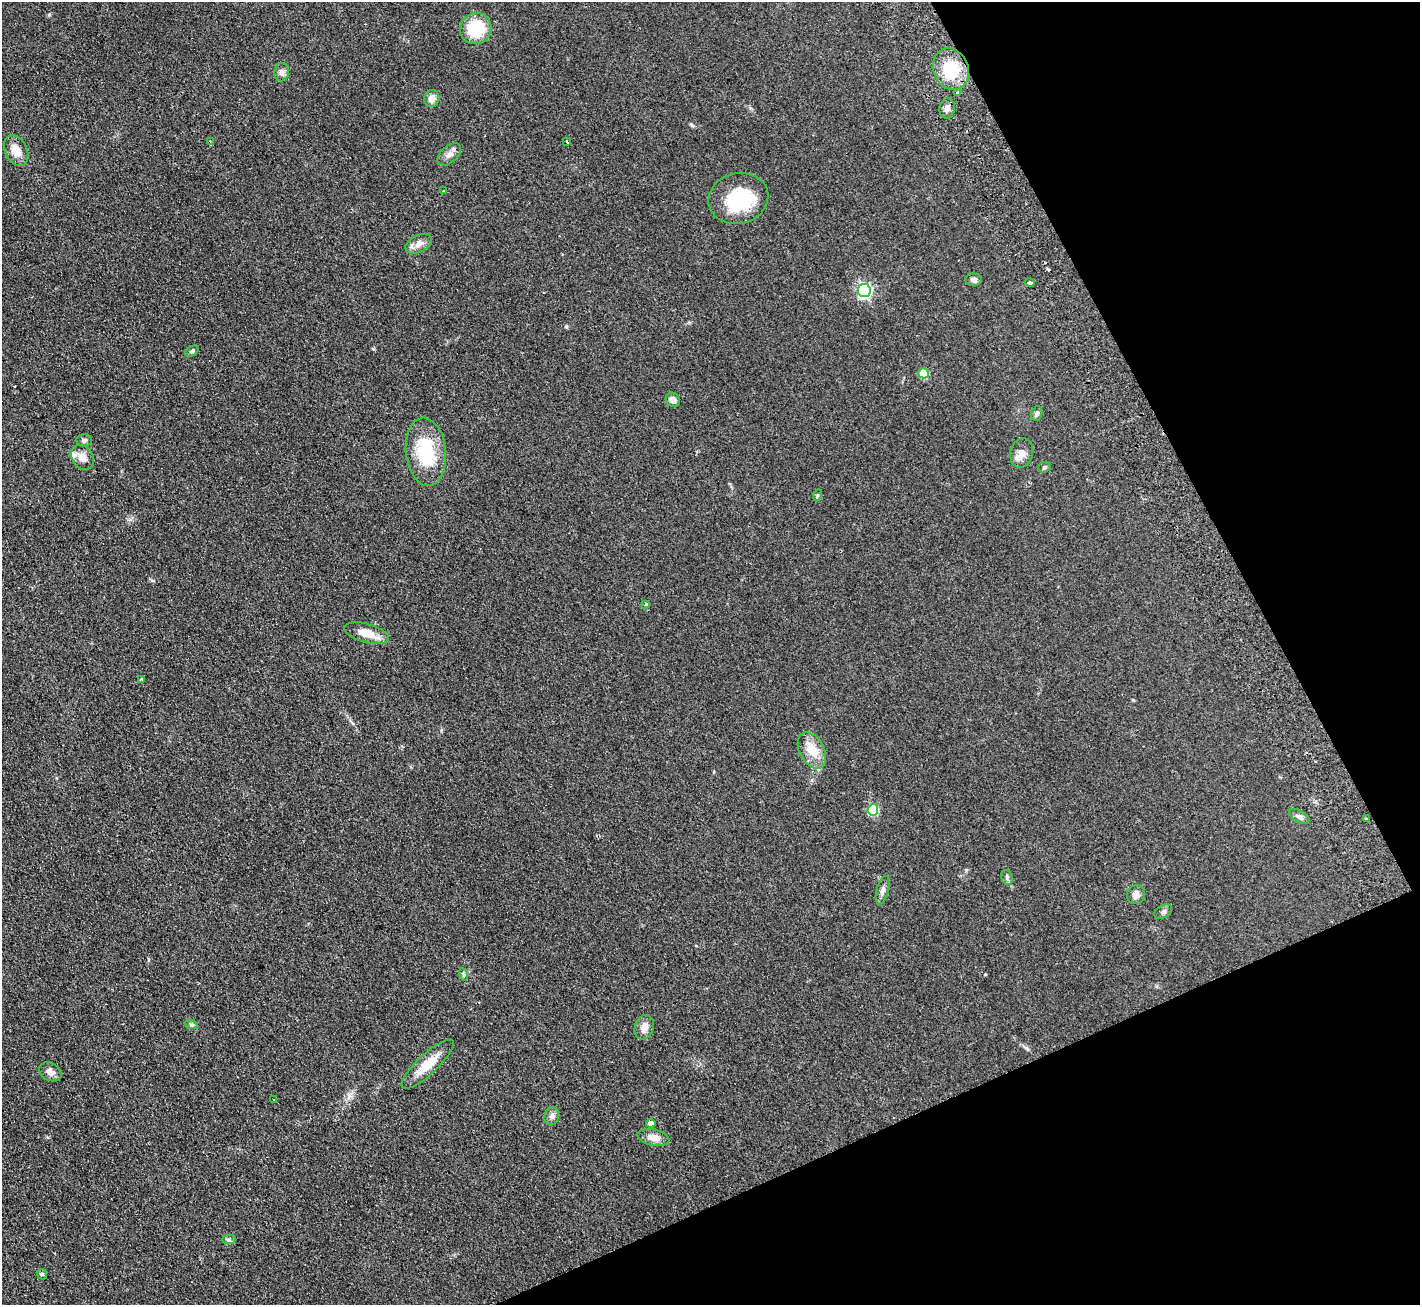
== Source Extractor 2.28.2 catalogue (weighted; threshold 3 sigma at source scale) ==
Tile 12 of 4 x 4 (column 4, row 3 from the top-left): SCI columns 4307-5724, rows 1489-2791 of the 5776 x 5715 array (HDU 1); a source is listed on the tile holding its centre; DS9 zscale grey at full resolution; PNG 1422 x 1307 px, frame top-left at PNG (2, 2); each listed source drawn as its Kron ellipse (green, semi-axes under 4 px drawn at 4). Shown black and unused: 22% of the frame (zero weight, under 2 of 3 exposures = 3% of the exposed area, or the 3 px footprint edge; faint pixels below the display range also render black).
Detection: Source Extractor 2.28.2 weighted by HDU 2 'WHT'; one run over the whole footprint, this tile lists its part. Background 0.0927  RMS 0.0099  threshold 0.0446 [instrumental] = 3 sigma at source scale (4.5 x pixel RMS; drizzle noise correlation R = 1.50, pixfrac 1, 0.05/0.05 arcsec/px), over >= 5 px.
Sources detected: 52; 1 inside a brighter object's white glare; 2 cosmic-ray / hot-pixel residue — neither listed nor drawn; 1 inside a brighter listed object's ellipse — not listed separately; the other 48 listed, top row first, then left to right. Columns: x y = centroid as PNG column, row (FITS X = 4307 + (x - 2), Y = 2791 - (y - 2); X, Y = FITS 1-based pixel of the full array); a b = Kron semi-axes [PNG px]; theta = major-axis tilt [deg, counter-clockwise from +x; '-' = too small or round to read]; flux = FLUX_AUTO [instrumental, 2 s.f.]
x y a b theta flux
476 29 16 15 - 36
951 69 21 17 -67 35
282 72 9 7 80 3.5
958 92 3 3 - 2.9
432 99 8 7 - 7.2
947 108 10 7 80 4.3
210 141 3 2 - 0.74
567 142 3 3 - 4.7
16 151 16 11 -63 12
449 154 14 8 42 5.6
443 191 3 2 - 0.95
738 198 30 25 16 57
419 244 14 8 26 6.2
974 280 8 6 -1 3.3
1030 282 5 3 - 15
864 290 6 6 - 190
192 351 7 4 31 1.7
923 373 5 5 - 27
673 400 7 6 - 4.7
1037 413 7 5 74 2.1
84 440 7 6 - 2.9
426 452 34 20 -84 50
1022 453 15 11 77 7.6
82 457 13 10 -53 7.6
1044 467 6 5 - 1.5
817 495 6 3 70 1
646 604 3 3 - 2
366 633 23 9 -15 13
142 679 3 3 - 0.93
812 750 19 12 -62 18
873 810 5 5 - 51
1299 816 11 5 -29 3.1
1366 819 3 2 - 1.6
1007 877 7 5 -73 2
883 890 14 6 74 3.9
1136 895 10 9 - 5.1
1163 912 10 6 33 2.7
463 974 6 4 -71 1.4
191 1024 7 4 -18 1.6
644 1027 12 9 70 7.6
428 1064 34 10 43 21
50 1072 12 9 -28 5.4
274 1100 3 3 - 1.4
552 1116 9 7 83 3.7
651 1123 4 4 - 22
653 1137 16 8 -13 8.5
229 1239 7 4 0 1.6
42 1274 5 4 - 1.4
Unlisted compact peaks at least as high as the median listed source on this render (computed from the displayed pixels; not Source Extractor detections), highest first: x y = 692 125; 1026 1048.